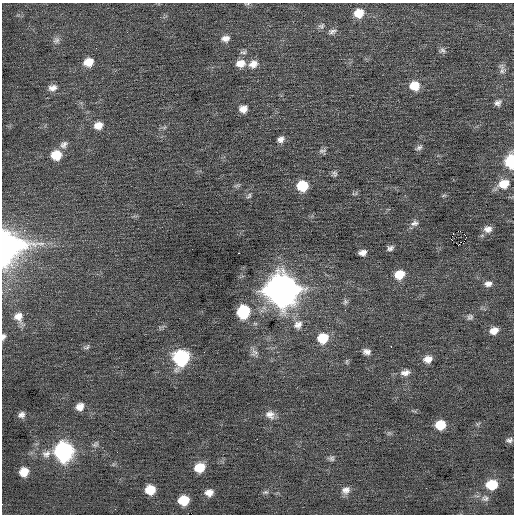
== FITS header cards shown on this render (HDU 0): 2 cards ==
NAXIS1  =                  512 / Axis length
NAXIS2  =                  512 / Axis length

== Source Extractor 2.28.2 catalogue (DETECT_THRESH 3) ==
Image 512 x 512 px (HDU 0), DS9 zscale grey, 1 PNG px = 1 image px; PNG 516 x 516 px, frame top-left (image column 1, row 512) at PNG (2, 3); no overlay
Background 0.0166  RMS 0.69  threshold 2.08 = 3 sigma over >= 5 px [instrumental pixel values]
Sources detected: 83; all 83 listed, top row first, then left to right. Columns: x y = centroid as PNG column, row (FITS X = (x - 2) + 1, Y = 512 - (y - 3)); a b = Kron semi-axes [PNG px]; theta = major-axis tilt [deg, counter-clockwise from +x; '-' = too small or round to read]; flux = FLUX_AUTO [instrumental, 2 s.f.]
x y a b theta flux
247 4 7 3 12 56
359 13 11 9 20 720
321 26 9 8 - 150
332 31 12 7 15 180
225 38 11 8 9 280
56 40 10 9 - 200
96 48 2 2 - 76
442 50 9 7 -5 150
243 52 11 6 19 140
88 62 10 9 - 600
240 63 12 9 10 500
253 64 12 10 25 410
502 69 15 8 -74 230
414 86 11 10 - 790
52 88 12 8 14 280
498 103 10 8 37 200
243 109 9 8 - 360
98 125 11 9 15 430
281 139 8 7 - 220
64 144 11 8 43 220
419 147 10 6 31 140
322 151 9 7 -1 140
56 155 10 10 - 890
510 161 10 7 89 2400
335 174 9 6 -78 120
504 184 13 10 16 810
237 185 10 4 11 86
302 186 9 9 - 1500
355 193 9 5 14 76
444 195 8 3 19 68
249 196 8 5 56 100
414 223 11 7 15 200
488 229 11 9 8 310
24 230 3 2 - 120
460 231 4 2 - 2500
453 233 2 2 - 36
465 235 3 2 - 270
451 239 3 2 - 170
458 245 2 2 - 130
9 246 29 27 40 8400
390 248 8 6 24 150
239 253 2 2 - 150
362 253 7 5 9 240
399 274 11 9 22 760
488 284 10 8 4 240
282 290 14 13 - 74000
345 302 8 7 - 120
345 310 2 2 - 140
243 312 9 9 - 3200
18 317 11 11 - 410
470 317 9 8 - 150
298 325 14 11 43 400
494 331 10 7 18 410
3 337 7 5 71 130
323 338 11 10 - 1200
391 346 2 2 - 26
86 347 10 5 22 110
366 352 8 6 -4 220
254 353 12 8 -90 230
181 358 11 10 - 5300
428 359 9 7 14 390
347 361 8 4 89 76
405 373 13 7 10 290
80 407 9 8 - 350
270 414 12 10 -27 340
21 415 8 7 - 190
478 424 7 3 44 64
440 425 9 8 - 960
389 433 6 5 - 82
509 440 8 5 11 140
95 444 10 7 43 140
64 451 11 10 - 12000
46 454 12 10 26 320
331 458 9 6 -5 130
199 467 10 8 24 960
24 472 8 8 - 620
492 485 10 8 9 1300
150 490 8 8 - 880
346 490 11 10 - 300
266 492 8 6 13 100
209 493 8 7 - 320
485 498 10 9 - 210
184 500 8 7 - 1100
At the frame edge (FLAGS 8, measured only in part): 4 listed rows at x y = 247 4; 510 161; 9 246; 3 337